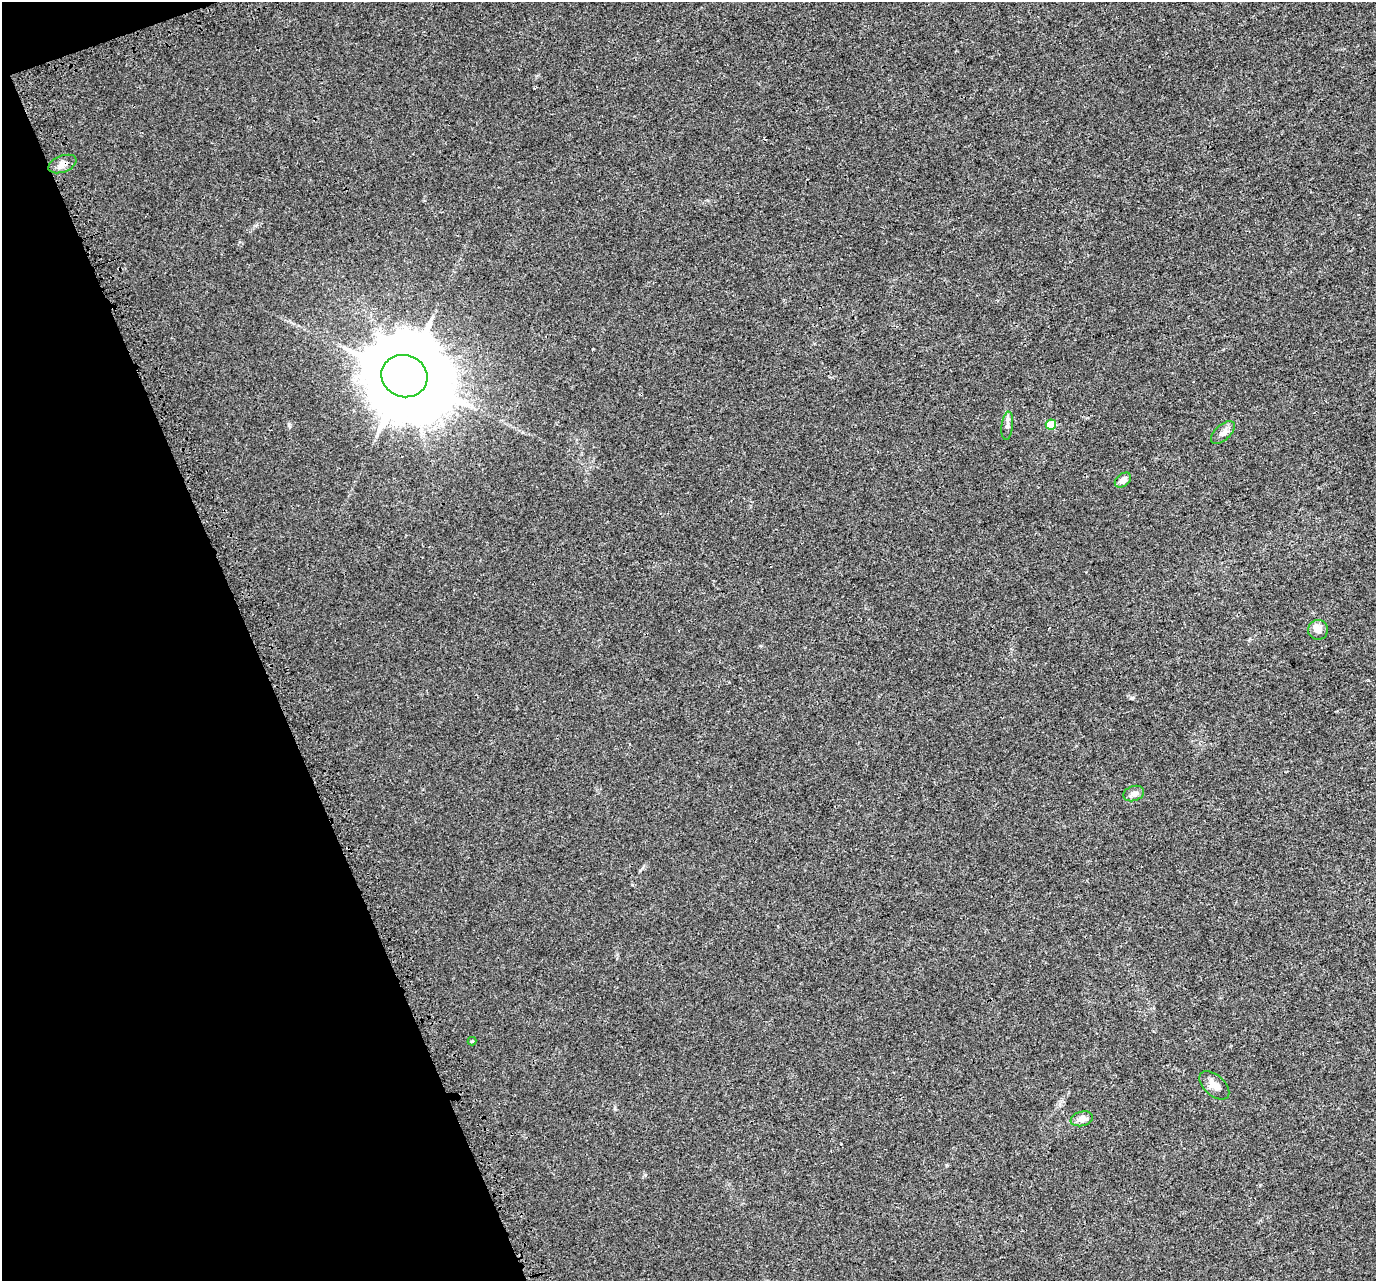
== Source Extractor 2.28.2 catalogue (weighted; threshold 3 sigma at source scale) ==
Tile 5 of 4 x 4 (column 1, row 2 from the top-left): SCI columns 77-1450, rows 2721-3999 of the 5654 x 5495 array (HDU 1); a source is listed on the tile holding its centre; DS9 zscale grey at full resolution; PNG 1378 x 1283 px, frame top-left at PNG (2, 2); each listed source drawn as its Kron ellipse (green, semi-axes under 4 px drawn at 4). Shown black and unused: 19% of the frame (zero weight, under 3 of 4 exposures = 6% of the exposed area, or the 3 px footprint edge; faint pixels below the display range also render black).
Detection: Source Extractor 2.28.2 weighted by HDU 2 'WHT'; one run over the whole footprint, this tile lists its part. Background 0.00395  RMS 0.0025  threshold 0.0112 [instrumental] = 3 sigma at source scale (4.5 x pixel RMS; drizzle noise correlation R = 1.50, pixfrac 1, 0.0396/0.0396 arcsec/px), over >= 5 px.
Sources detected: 12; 1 inside a brighter listed object's ellipse — not listed separately; the other 11 listed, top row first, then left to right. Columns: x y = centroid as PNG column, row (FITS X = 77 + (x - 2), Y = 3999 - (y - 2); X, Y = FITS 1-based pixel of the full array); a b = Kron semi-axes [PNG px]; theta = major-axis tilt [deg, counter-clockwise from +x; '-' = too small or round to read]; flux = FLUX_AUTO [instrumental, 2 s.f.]
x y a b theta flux
62 164 14 8 21 1.8
404 376 23 21 -19 4000
1051 425 5 5 - 7.2
1007 426 14 5 84 0.89
1223 433 14 7 42 1.2
1123 480 9 6 39 1.5
1318 630 10 10 - 1.6
1134 794 11 7 18 1
472 1041 4 4 - 0.22
1214 1085 18 10 -42 2.1
1082 1119 11 7 12 1.7
Overlapping masked pixels (flux is a lower limit): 1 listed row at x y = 62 164
Unlisted compact peaks at least as high as the median listed source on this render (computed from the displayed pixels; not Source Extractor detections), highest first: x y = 1132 698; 289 425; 645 1175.